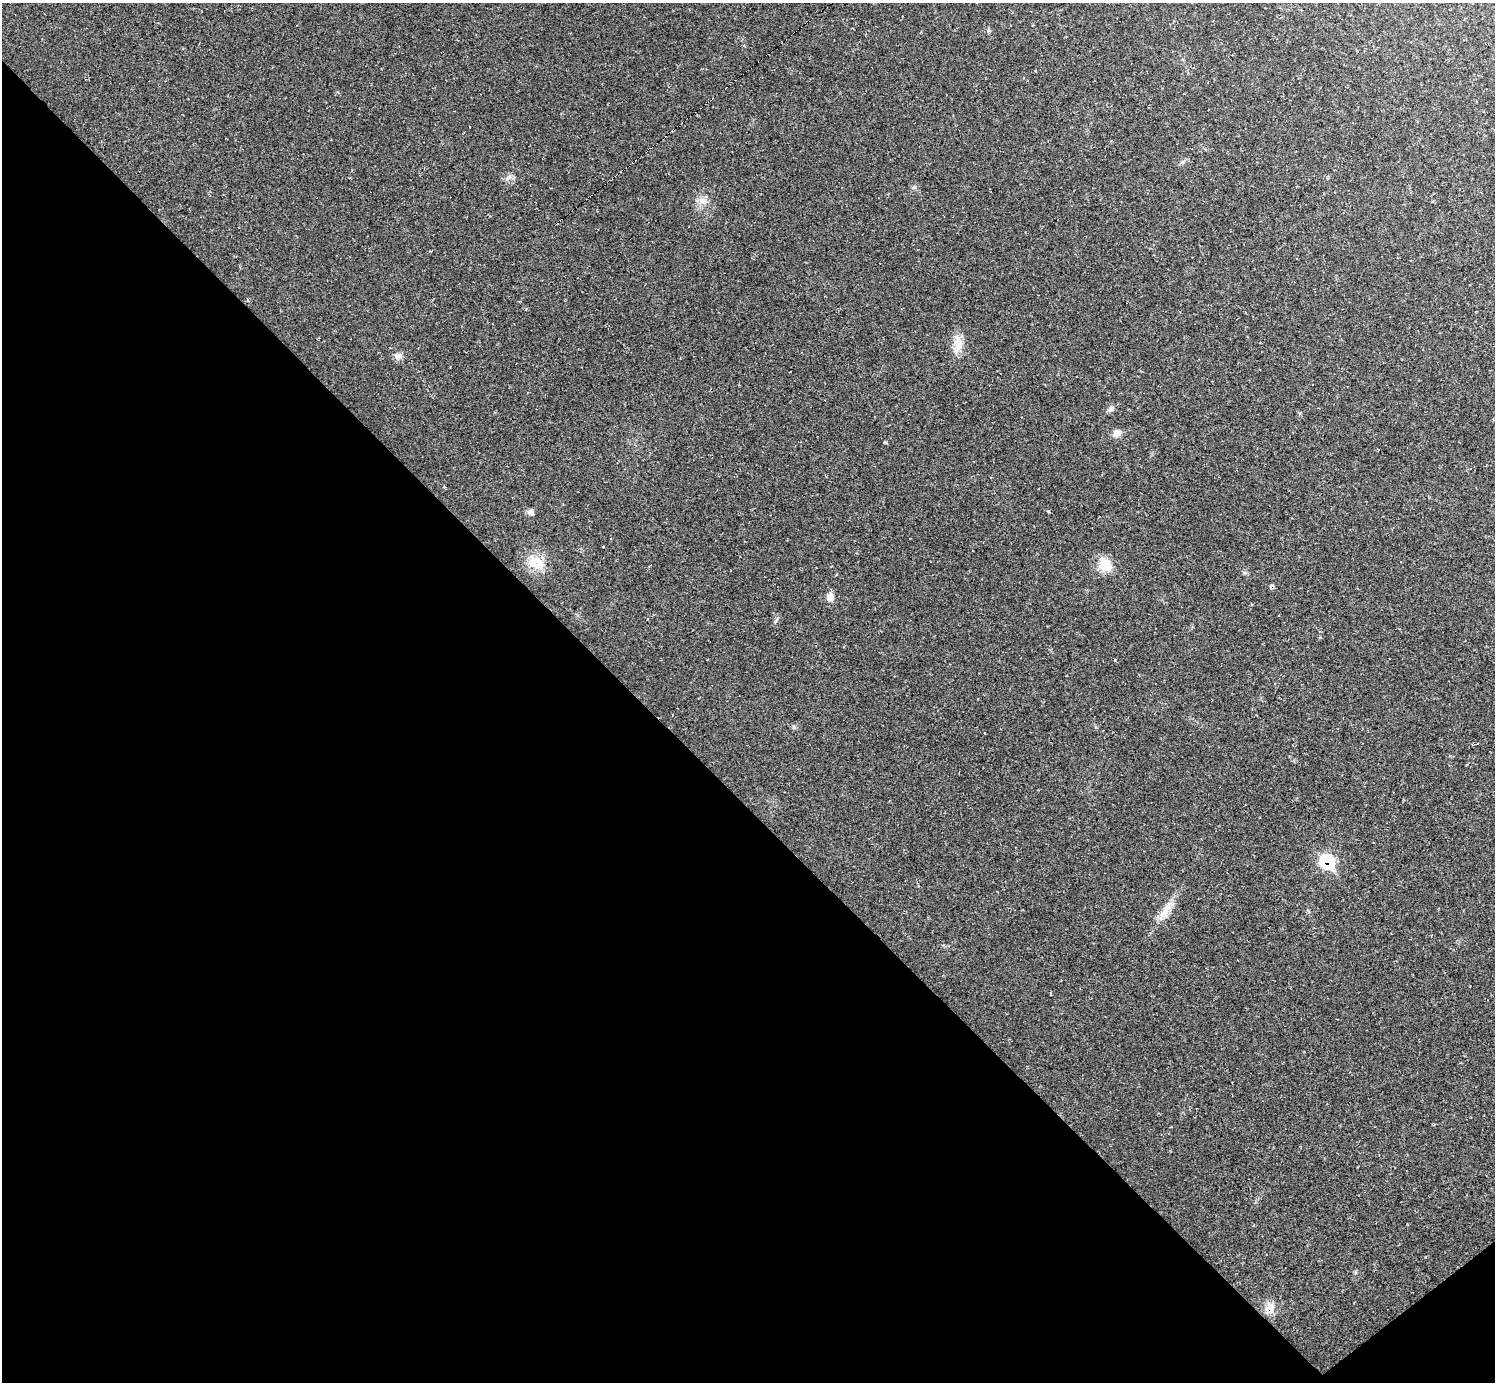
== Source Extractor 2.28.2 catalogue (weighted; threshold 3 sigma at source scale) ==
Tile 14 of 4 x 4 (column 2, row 4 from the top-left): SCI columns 1493-2985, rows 296-1675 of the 5970 x 5968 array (HDU 1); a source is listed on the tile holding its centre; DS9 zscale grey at full resolution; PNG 1497 x 1384 px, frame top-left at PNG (2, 3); no overlay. Shown black and unused: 43% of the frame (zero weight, under 2 of 3 exposures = <1% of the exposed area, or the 3 px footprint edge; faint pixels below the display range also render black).
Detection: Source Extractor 2.28.2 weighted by HDU 2 'WHT'; one run over the whole footprint, this tile lists its part. Background 0.0355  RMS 0.0063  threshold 0.0283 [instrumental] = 3 sigma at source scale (4.5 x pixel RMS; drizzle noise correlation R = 1.50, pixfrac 1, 0.05/0.05 arcsec/px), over >= 5 px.
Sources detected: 17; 1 cosmic-ray / hot-pixel residue — not listed; the other 16 listed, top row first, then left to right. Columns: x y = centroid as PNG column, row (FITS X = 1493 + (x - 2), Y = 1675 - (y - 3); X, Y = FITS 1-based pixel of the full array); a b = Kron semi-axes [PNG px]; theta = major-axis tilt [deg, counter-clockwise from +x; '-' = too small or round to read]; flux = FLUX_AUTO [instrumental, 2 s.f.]
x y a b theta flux
509 178 11 4 45 1.9
914 187 6 4 19 0.99
702 201 13 8 -17 4.2
958 345 25 12 79 8.7
398 356 11 8 10 3.1
1111 409 11 6 45 2
1117 433 10 8 27 4.3
531 512 8 8 - 2.2
536 562 21 15 -29 16
1105 565 18 15 -55 12
1271 586 8 4 29 1
830 597 10 9 - 4.7
1467 764 3 3 - 0.63
1327 861 11 9 -42 46
1165 914 24 10 48 8.8
1269 1308 17 12 61 6.8
Overlapping masked pixels (flux is a lower limit): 1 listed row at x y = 1327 861
Unlisted compact peaks at least as high as the median listed source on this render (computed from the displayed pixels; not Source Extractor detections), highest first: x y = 885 442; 1115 660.